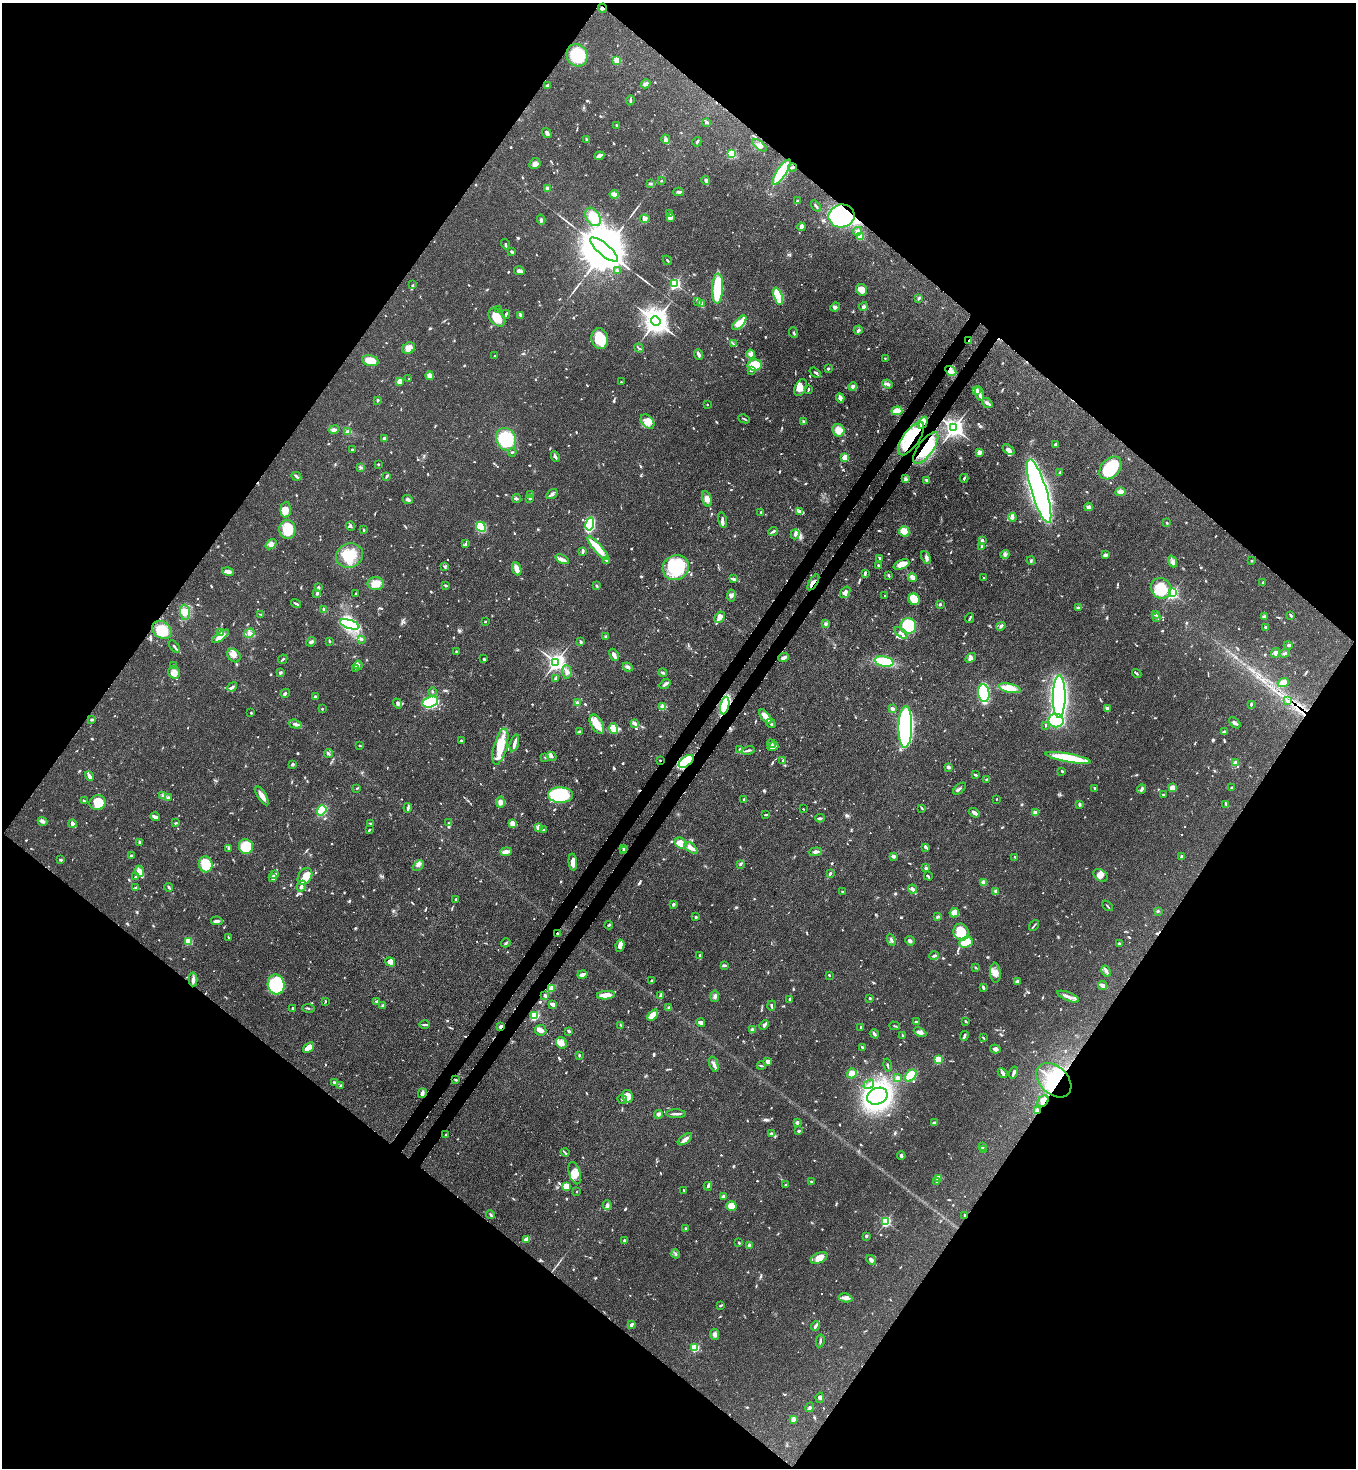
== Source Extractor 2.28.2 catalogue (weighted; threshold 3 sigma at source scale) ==
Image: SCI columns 227-5640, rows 65-5927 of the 6015 x 5992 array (HDU 1 of 3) = the unmasked area's bounding box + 8 px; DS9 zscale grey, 4 x 4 block average (1 PNG px = mean of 4 x 4 image px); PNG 1358 x 1470 px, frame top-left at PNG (2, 3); each listed source drawn as its Kron ellipse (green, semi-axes under 4 px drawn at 4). Shown black and unused: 51% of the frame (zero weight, under 3 of 4 exposures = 7% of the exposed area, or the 3 px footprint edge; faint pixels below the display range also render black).
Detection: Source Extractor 2.28.2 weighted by HDU 2 'WHT'. Background 0.0644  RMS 0.0036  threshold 0.0163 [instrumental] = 3 sigma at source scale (4.5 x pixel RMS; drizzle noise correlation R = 1.50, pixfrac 1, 0.05/0.05 arcsec/px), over >= 5 px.
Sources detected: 1082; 1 too faint to see at this stretch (4 x 4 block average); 5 inside a brighter object's white glare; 11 cosmic-ray / hot-pixel residue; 1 long thin detection or spike segment (spike, bleed or trail) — neither listed nor drawn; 22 coinciding with a brighter row at this scale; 67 inside a brighter listed object's ellipse — not listed separately; of the other 975, all 500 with FLUX_AUTO >= 2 (the completeness limit of this list) listed and drawn (475 fainter detections not listed), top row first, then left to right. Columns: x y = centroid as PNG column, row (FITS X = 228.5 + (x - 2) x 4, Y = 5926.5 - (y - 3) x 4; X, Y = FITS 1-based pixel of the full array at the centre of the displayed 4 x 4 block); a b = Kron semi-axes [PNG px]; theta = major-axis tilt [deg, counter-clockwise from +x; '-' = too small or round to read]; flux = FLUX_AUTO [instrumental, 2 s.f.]
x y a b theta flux
602 8 4 2 - 3.8
577 55 11 10 - 94
617 60 2 2 - 60
646 84 5 3 - 8.8
548 86 4 3 - 4.6
630 100 5 2 - 3.6
707 122 3 2 - 6.4
617 126 3 2 - 3.4
547 133 5 2 - 6.4
666 139 5 3 - 6.3
587 140 3 2 - 4.5
697 142 5 2 - 4.5
760 145 8 3 -39 8.4
731 154 2 2 - 110
599 156 5 2 - 11
535 164 6 5 - 9.3
792 167 4 2 - 4
782 172 15 4 56 100
706 180 4 3 - 4.8
661 181 3 2 - 2.3
650 183 4 2 - 3.2
547 188 2 2 - 16
679 192 5 2 - 6.5
614 194 4 3 - 18
797 201 2 2 - 4.6
816 206 6 2 -56 5.3
670 214 3 2 - 2.7
842 216 13 11 10 420
593 217 10 6 -57 36
670 217 3 3 - 23
645 219 5 3 - 4.5
541 220 5 3 - 3.8
801 227 4 2 - 4
857 231 4 4 - 6.7
860 236 2 2 - 72
505 244 5 2 - 4
604 249 17 6 -40 25000
512 252 4 2 - 3.2
667 260 5 2 - 2.2
617 270 3 3 - 5.3
519 271 5 3 - 10
675 283 2 2 - 310
413 285 3 2 - 2.3
717 288 15 5 88 110
862 290 6 5 - 16
778 296 9 4 -72 130
919 298 4 2 - 4.9
698 302 4 3 - 3.4
701 304 4 2 - 17
863 306 4 2 - 4.4
835 307 5 3 - 4.8
498 309 2 2 - 2.3
506 314 4 2 - 3.6
520 315 2 2 - 2.9
497 317 10 7 -52 37
656 321 5 4 - 3100
739 323 9 4 47 28
858 330 4 2 - 4.2
794 333 5 2 - 2.9
600 339 10 8 -78 64
969 341 3 2 - 4.8
733 344 4 2 - 3.2
409 348 6 5 - 19
639 348 5 2 - 2.4
699 354 5 2 - 8.5
751 354 4 3 - 6.1
495 356 3 2 - 2.1
885 358 2 2 - 2.3
370 361 8 5 -12 29
755 365 7 5 7 59
828 369 2 2 - 5.2
752 371 3 3 - 3.1
951 371 6 4 -33 9.5
815 372 6 2 -35 4
429 376 4 4 - 13
409 379 2 2 - 2.1
399 381 2 2 - 26
621 382 2 2 - 2.3
887 384 5 3 - 5.6
853 386 4 3 - 3.9
801 388 9 5 63 16
808 390 4 2 - 2.8
976 390 3 3 - 11
980 394 7 2 -78 6.3
840 398 4 2 - 13
377 400 3 2 - 2.7
987 403 6 3 -38 5.9
707 405 2 2 - 4.3
897 411 5 3 - 37
744 419 6 2 -26 3
648 421 8 5 -50 17
804 422 4 3 - 4
923 423 6 3 59 18
954 428 3 3 - 1200
334 429 5 3 - 6.9
839 430 6 6 - 24
348 432 4 2 - 14
385 438 4 3 - 5
506 439 11 9 -66 110
911 439 19 8 55 74
1055 445 3 2 - 3.8
926 448 19 7 55 76
352 450 2 2 - 3.1
1009 450 7 4 -34 9.2
512 452 4 2 - 2.2
979 452 2 2 - 40
555 457 6 2 -64 5.2
845 457 2 2 - 80
378 464 3 2 - 2
361 467 4 2 - 3.1
1110 468 13 9 46 110
1060 472 4 2 - 3.5
296 476 5 2 - 3.8
387 476 4 2 - 3.9
964 478 4 2 - 2.7
906 479 3 3 - 5.2
927 480 3 3 - 4.3
1039 491 33 7 -73 1800
1120 492 5 4 - 12
552 494 6 3 33 6.7
531 495 4 2 - 3
530 498 2 2 - 6.7
517 499 5 2 - 3.3
707 499 8 4 -73 11
408 500 5 3 - 6.2
1088 507 4 3 - 4.2
286 510 8 5 87 19
799 511 4 3 - 4.3
761 512 2 2 - 2.4
1012 517 4 3 - 4.4
722 520 8 2 -77 5.8
1167 523 2 2 - 2.3
590 524 6 4 78 150
351 526 5 2 - 2.9
481 527 5 4 - 100
287 529 9 8 - 56
364 530 3 2 - 2.7
904 531 5 5 - 31
773 532 5 3 - 3.8
795 534 5 3 - 6.3
982 541 2 2 - 20
466 543 3 2 - 2.3
271 544 6 4 39 9.8
982 547 2 2 - 3.5
598 548 15 4 -49 43
583 551 4 2 - 6.6
1005 554 4 3 - 4.7
349 555 14 12 21 51
1105 555 4 3 - 7.2
926 557 7 3 -65 6.9
562 559 7 3 -24 8.7
880 559 3 3 - 4.9
606 560 3 2 - 2.1
1031 561 4 2 - 3.1
1173 561 6 3 -68 6.3
1252 561 2 2 - 2.3
901 564 8 4 23 23
878 565 3 2 - 2.4
445 566 3 2 - 2.6
676 567 13 12 - 180
517 569 7 3 -68 17
228 572 6 3 -15 11
865 573 4 2 - 4.1
888 575 2 2 - 3.5
912 577 5 3 - 10
984 578 2 2 - 2.6
733 579 4 2 - 7
813 582 9 2 58 5.9
1263 582 2 2 - 2.4
376 584 8 6 -3 29
446 585 3 2 - 3.3
597 586 4 2 - 3
318 587 3 2 - 5.4
1161 588 11 9 -44 68
845 592 6 4 52 10
1172 593 3 2 - 320
316 594 3 2 - 2.1
355 594 2 2 - 2.2
731 596 6 3 84 5.8
885 596 2 2 - 2
914 599 6 5 - 34
296 604 5 2 - 3.5
940 604 2 2 - 11
1078 607 4 2 - 2.8
324 609 3 2 - 2
185 612 7 5 -84 17
261 614 4 2 - 2.5
1155 614 3 2 - 2.7
1291 615 4 2 - 3.1
720 617 6 4 55 13
1156 617 3 2 - 2.7
1264 617 4 3 - 4
970 618 5 2 - 3.2
485 622 2 2 - 3.6
350 624 10 4 -17 230
826 624 3 3 - 3.6
908 626 8 8 - 97
1001 626 4 3 - 4.2
1266 628 3 2 - 5.7
162 630 10 8 -35 57
221 632 3 2 - 2.7
249 633 5 3 - 7.1
901 633 7 3 -39 5.4
220 636 10 3 36 18
606 636 3 3 - 2.7
361 639 3 2 - 2.8
329 641 4 2 - 2.4
311 642 5 3 - 4.7
581 642 3 2 - 4.5
1288 645 4 3 - 3.7
174 647 7 2 -51 4.3
456 651 2 2 - 2.8
1276 653 5 4 - 8.2
1285 653 5 2 - 4
234 655 8 5 -47 11
614 655 6 2 -61 18
784 658 5 3 - 6.8
971 658 6 3 40 5.7
283 659 5 2 - 2.9
484 659 2 2 - 3.2
556 662 3 3 - 1200
884 662 9 5 -12 96
358 665 4 2 - 2.5
173 666 3 2 - 2.7
628 667 5 3 - 5
356 668 3 3 - 2.7
567 672 7 4 -86 9
663 672 4 2 - 3.1
174 673 6 5 - 14
280 673 2 2 - 9.5
1137 674 5 2 - 2.6
555 679 3 2 - 3.2
1283 682 6 4 21 24
665 684 6 3 36 5.7
232 687 5 2 - 4.8
1010 688 11 4 -12 40
432 692 4 2 - 2
285 693 5 2 - 4.4
984 693 9 5 -83 230
1059 696 21 6 90 540
315 697 3 2 - 5.4
1288 701 4 2 - 2.7
430 702 8 5 16 300
397 703 5 3 - 4.6
577 703 3 2 - 5.3
1251 704 3 2 - 4.1
725 706 9 4 77 240
663 707 2 2 - 73
322 709 2 2 - 2.2
892 709 3 2 - 8.5
1107 709 3 2 - 10
251 713 2 2 - 2.3
766 717 8 3 -50 32
92 720 3 2 - 5
1056 720 7 6 - 160
635 723 3 2 - 3.6
771 723 5 2 - 4.3
1235 723 7 2 -43 5
295 724 7 3 -16 6.6
597 724 10 6 -60 32
1045 725 3 2 - 2
905 727 21 7 89 480
613 729 5 4 - 35
1225 731 4 2 - 5.9
579 732 3 2 - 3.7
461 740 3 2 - 2.3
514 743 8 2 73 12
771 744 4 2 - 4.6
360 745 3 2 - 2.1
500 747 19 6 75 55
773 747 5 2 - 12
739 750 3 2 - 2.3
748 750 7 2 13 5.2
329 753 4 2 - 3.3
551 756 5 3 - 5.2
545 757 2 2 - 2.7
1068 758 23 4 -10 150
660 760 2 2 - 2.4
783 760 3 2 - 4.1
686 761 9 5 38 150
1236 763 2 2 - 25
293 764 3 2 - 4.3
948 767 3 2 - 8.1
1062 771 3 2 - 2.3
975 775 3 2 - 2.9
89 776 5 2 - 8.5
986 779 3 2 - 2.3
1232 787 2 2 - 8.5
357 788 2 2 - 3
1172 788 3 3 - 17
959 789 8 2 40 3.6
1095 789 3 2 - 4.3
1142 789 4 2 - 6.3
1163 794 2 2 - 2
560 795 12 7 -1 170
163 796 3 2 - 2.8
262 796 11 3 -58 18
168 798 4 2 - 2.9
744 799 3 2 - 2
996 799 2 2 - 2.9
84 801 3 2 - 2.3
500 802 5 4 - 9.3
97 803 8 7 - 58
1080 804 3 3 - 3.4
1226 804 3 2 - 2.2
408 808 5 3 - 4.2
922 808 4 2 - 2.4
803 809 2 2 - 2.1
322 810 5 3 - 110
974 813 5 3 - 8.1
1035 813 2 2 - 37
766 815 4 2 - 2.5
155 817 5 2 - 8.7
820 818 5 2 - 3.7
42 821 5 3 - 5.6
72 823 4 3 - 7.7
176 823 3 2 - 2.6
370 823 3 2 - 2.5
448 823 3 2 - 2.2
513 824 3 3 - 23
538 827 4 2 - 9.9
369 830 3 2 - 2.6
544 830 2 2 - 3.2
140 842 2 2 - 4.6
681 843 6 5 - 31
246 847 7 7 - 63
925 847 3 2 - 4.8
229 848 4 2 - 2.9
623 848 2 2 - 3.4
691 848 8 3 -39 13
624 851 3 2 - 2.8
506 852 5 3 - 14
816 852 6 3 7 6.8
131 856 2 2 - 7.3
894 856 3 3 - 6.7
1182 856 2 2 - 12
1015 857 4 2 - 2.3
61 860 3 2 - 2.4
573 862 8 3 -85 22
206 864 8 6 -74 69
740 864 3 2 - 4.4
418 865 6 3 44 5.1
926 868 2 2 - 6.9
139 871 6 4 -65 21
830 873 3 2 - 4.6
275 874 3 3 - 5.7
1100 875 8 5 -38 14
136 876 3 2 - 2.1
305 876 9 6 57 35
928 876 4 2 - 2.2
273 878 4 2 - 7.4
984 882 2 2 - 39
302 886 5 3 - 6.2
136 887 3 2 - 2.1
169 887 4 2 - 3
913 889 5 3 - 8.7
996 891 4 3 - 7.2
842 892 2 2 - 2.6
456 899 3 2 - 3.8
673 904 2 2 - 14
1107 906 6 2 -47 2.8
1158 911 3 2 - 2.6
954 913 5 4 - 21
937 916 3 2 - 2.6
696 917 3 2 - 5.7
217 921 6 3 -11 6.1
609 925 4 2 - 3
1034 925 6 2 51 2.8
961 932 8 7 - 55
558 933 2 2 - 4.5
229 938 3 2 - 3
891 940 6 2 -61 4.4
188 941 2 2 - 61
910 941 5 3 - 6.6
966 942 7 5 21 41
506 943 5 2 - 2.8
1119 943 3 2 - 2.2
620 946 6 3 80 14
700 955 4 2 - 4
934 956 4 2 - 4.4
390 962 5 4 - 8.7
724 965 3 3 - 3.2
975 967 2 2 - 2.8
1106 971 6 3 -60 5.8
995 973 10 5 -86 14
582 974 5 2 - 9.3
829 975 2 2 - 2.8
193 979 7 3 88 7
652 980 2 2 - 9.3
1017 981 3 3 - 6.3
276 984 10 8 -77 150
1102 986 4 2 - 15
983 987 4 2 - 5.2
551 988 2 2 - 51
545 995 2 2 - 4
606 995 9 3 4 31
661 996 3 2 - 3.9
715 996 6 3 82 5.7
1068 997 11 3 -22 11
870 998 2 2 - 4.5
790 999 4 2 - 3.3
325 1001 4 2 - 2.3
376 1001 3 2 - 2.4
553 1004 4 2 - 10
383 1005 4 3 - 3.7
771 1005 5 2 - 2.6
669 1007 3 2 - 3.3
293 1008 2 2 - 3.2
308 1008 6 2 -6 2.9
653 1015 6 4 53 25
535 1016 2 2 - 160
965 1021 3 2 - 2.9
916 1022 2 2 - 10
701 1023 4 3 - 9.4
425 1025 5 2 - 3.6
621 1025 3 2 - 2.8
764 1025 5 3 - 6.3
501 1026 3 2 - 8.9
894 1026 5 2 - 2.3
861 1027 3 2 - 2.1
541 1030 5 5 - 8.6
752 1030 2 2 - 31
569 1031 3 2 - 3.9
920 1032 7 4 -26 7.5
874 1034 5 2 - 5.1
903 1035 3 2 - 2.4
964 1036 5 2 - 4.4
983 1038 3 2 - 2.7
561 1043 6 5 - 14
309 1047 6 3 39 27
862 1047 3 2 - 3.7
995 1049 5 3 - 6.4
579 1055 3 2 - 3.1
939 1060 2 2 - 83
768 1062 3 3 - 7.8
714 1064 8 3 -73 7.9
887 1065 6 2 -78 2.5
761 1066 4 2 - 2.8
852 1073 5 4 - 17
1003 1073 5 3 - 5.5
1014 1073 6 2 72 7.2
911 1075 7 5 48 63
898 1078 2 2 - 19
456 1080 3 2 - 3
1054 1080 20 14 -44 96
334 1082 4 3 - 3.6
869 1084 6 2 36 2.8
341 1085 3 2 - 2.1
422 1093 5 2 - 8.6
628 1096 6 5 - 21
877 1096 10 8 23 610
622 1099 5 2 - 2.8
1043 1101 6 4 44 12
1037 1111 3 2 - 23
658 1114 4 3 - 8
676 1114 10 2 -1 6.4
797 1122 2 2 - 18
934 1123 4 2 - 4.8
799 1131 2 2 - 5.4
771 1133 4 2 - 3.1
446 1135 2 2 - 2.9
685 1139 8 3 37 8.9
982 1146 3 2 - 2.6
983 1149 3 2 - 2.6
565 1152 4 2 - 2.8
901 1156 4 2 - 4.7
575 1173 11 5 -73 18
939 1179 3 3 - 17
936 1181 4 2 - 2.3
811 1182 3 2 - 3
786 1185 3 2 - 3.7
708 1186 4 2 - 3.6
566 1187 4 3 - 46
684 1190 3 2 - 2.7
577 1192 2 2 - 2.1
723 1197 2 2 - 10
607 1205 5 3 - 5.6
731 1206 5 5 - 24
490 1214 4 2 - 2.9
965 1215 3 2 - 2.9
886 1221 2 2 - 210
686 1229 3 2 - 2.5
866 1236 2 2 - 7.8
526 1239 4 3 - 14
625 1240 4 2 - 3.7
739 1243 3 2 - 2.2
749 1245 2 2 - 15
676 1254 4 2 - 2.6
819 1258 9 5 25 24
871 1260 5 3 - 6.9
846 1298 7 4 -8 11
720 1305 4 2 - 2.6
631 1325 4 2 - 6.6
815 1326 5 2 - 5.3
714 1334 5 4 - 6.4
820 1341 6 2 78 4.1
695 1348 2 2 - 87
820 1398 5 3 - 4.5
810 1407 5 3 - 4.6
793 1419 4 3 - 9.8
Overlapping masked pixels (flux is a lower limit): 18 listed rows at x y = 602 8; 842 216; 969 341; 923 423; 911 439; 926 448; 813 582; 162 630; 1288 701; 725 706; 660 760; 686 761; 558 933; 501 1026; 1054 1080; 1043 1101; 1037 1111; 965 1215
Diffuse or blended objects may show on this block-average render without a row.